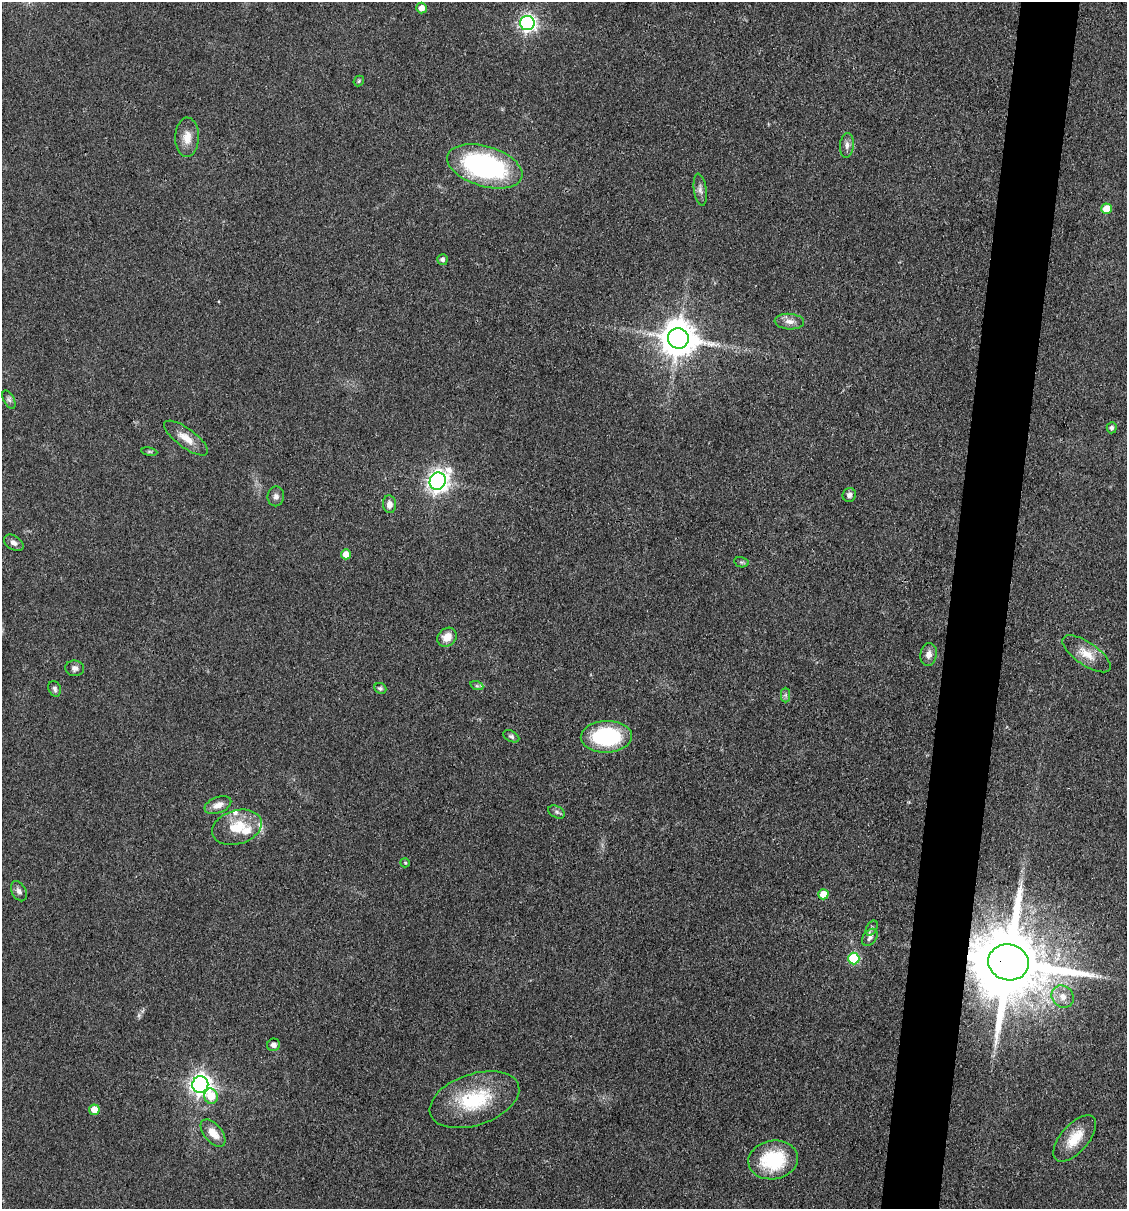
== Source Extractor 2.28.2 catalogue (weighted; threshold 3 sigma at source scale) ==
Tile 10 of 4 x 4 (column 2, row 3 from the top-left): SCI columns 1358-2482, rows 1208-2414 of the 4848 x 4827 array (HDU 1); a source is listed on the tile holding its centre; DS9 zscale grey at full resolution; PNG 1129 x 1211 px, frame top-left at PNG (2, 2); each listed source drawn as its Kron ellipse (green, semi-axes under 4 px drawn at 4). Shown black and unused: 5% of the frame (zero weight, under 3 of 4 exposures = <1% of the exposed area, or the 3 px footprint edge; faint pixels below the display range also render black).
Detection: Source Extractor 2.28.2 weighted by HDU 2 'WHT'; one run over the whole footprint, this tile lists its part. Background 0.0764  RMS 0.0059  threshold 0.0266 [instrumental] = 3 sigma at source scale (4.5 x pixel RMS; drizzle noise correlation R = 1.50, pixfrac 1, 0.05/0.05 arcsec/px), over >= 5 px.
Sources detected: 55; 1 too faint to see at this stretch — neither listed nor drawn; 3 inside a brighter listed object's ellipse — not listed separately; the other 51 listed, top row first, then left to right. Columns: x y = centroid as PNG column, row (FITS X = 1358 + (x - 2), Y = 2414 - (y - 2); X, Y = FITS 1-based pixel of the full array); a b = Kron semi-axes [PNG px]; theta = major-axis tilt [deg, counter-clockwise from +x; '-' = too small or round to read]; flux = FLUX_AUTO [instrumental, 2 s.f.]
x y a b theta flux
421 8 5 5 - 4.7
527 23 7 7 - 210
359 81 6 4 48 0.78
187 137 19 12 89 7.4
847 145 12 7 85 2.9
485 166 39 20 -17 100
700 190 16 6 -82 2.9
1107 209 5 5 - 13
442 260 5 5 - 2
789 322 15 8 -4 4.2
678 338 10 10 - 1500
9 400 10 5 -63 1.7
1112 428 5 5 - 1.4
186 438 26 9 -36 8
149 452 8 4 -8 0.96
438 481 9 7 64 380
849 495 7 6 - 2.2
276 496 10 8 80 2.4
389 504 9 6 -85 3.6
14 543 10 7 -32 2.7
346 554 5 5 - 6.4
741 562 7 5 -10 1.1
447 637 10 9 - 7.3
929 654 12 8 80 4.2
1087 654 28 11 -34 10
75 668 9 8 - 2.5
477 686 7 4 -18 1
380 688 6 5 - 1.3
55 689 8 6 -71 1.8
785 695 7 4 -89 1.3
511 736 8 5 -29 1.4
606 737 25 16 2 54
218 805 14 8 21 4.9
557 812 9 5 -28 1.5
237 827 25 17 16 17
405 863 5 4 - 0.67
19 891 11 7 -62 2.4
823 894 5 5 - 9.5
872 928 8 5 61 1.4
870 937 9 6 53 2.4
854 958 6 5 - 34
1008 962 20 18 -13 9500
1063 997 12 10 -47 5.5
273 1045 6 6 - 2.8
200 1084 8 8 - 340
211 1096 8 6 -74 13
474 1100 46 25 19 40
94 1110 5 5 - 8
213 1133 16 9 -50 7.6
1075 1138 28 14 49 14
773 1160 25 19 9 37
Overlapping masked pixels (flux is a lower limit): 2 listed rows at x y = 438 481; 1008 962